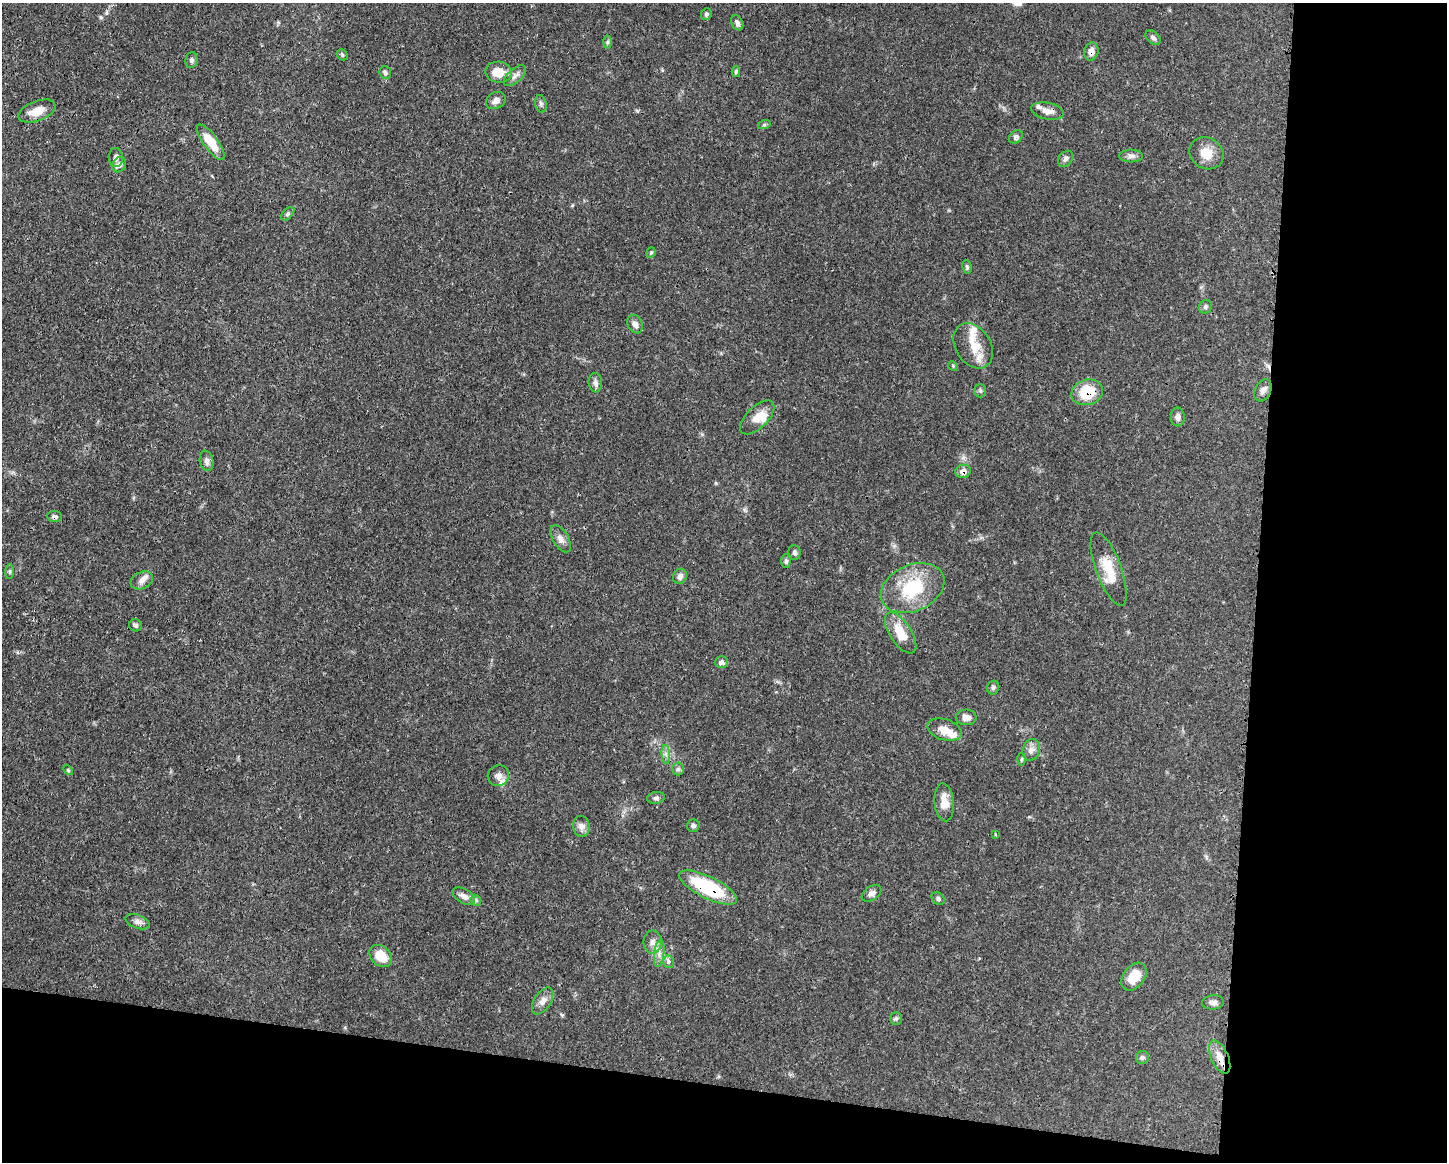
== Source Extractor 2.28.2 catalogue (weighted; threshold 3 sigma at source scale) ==
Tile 12 of 3 x 4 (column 3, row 4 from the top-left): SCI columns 3008-4452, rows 4-1163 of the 4682 x 4647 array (HDU 1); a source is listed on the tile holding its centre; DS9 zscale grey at full resolution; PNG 1449 x 1164 px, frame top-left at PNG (2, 3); each listed source drawn as its Kron ellipse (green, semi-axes under 4 px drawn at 4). Shown black and unused: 20% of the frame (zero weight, under 3 of 4 exposures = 1% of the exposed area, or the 3 px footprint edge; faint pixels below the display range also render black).
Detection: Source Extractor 2.28.2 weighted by HDU 2 'WHT'; one run over the whole footprint, this tile lists its part. Background 0.0563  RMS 0.0033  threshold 0.0148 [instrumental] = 3 sigma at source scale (4.5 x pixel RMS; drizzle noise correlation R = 1.50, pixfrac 1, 0.05/0.05 arcsec/px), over >= 5 px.
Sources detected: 88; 1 cosmic-ray / hot-pixel residue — neither listed nor drawn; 7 inside a brighter listed object's ellipse — not listed separately; the other 80 listed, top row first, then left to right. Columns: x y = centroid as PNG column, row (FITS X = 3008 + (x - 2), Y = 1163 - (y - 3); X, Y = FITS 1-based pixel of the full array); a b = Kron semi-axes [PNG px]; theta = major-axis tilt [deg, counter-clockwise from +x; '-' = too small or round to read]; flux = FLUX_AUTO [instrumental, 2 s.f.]
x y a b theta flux
706 14 6 5 - 0.67
737 23 8 5 -64 1.2
1153 37 8 6 -42 0.99
608 42 6 4 89 0.57
1091 51 9 7 75 2.2
342 55 6 5 - 0.54
191 60 8 6 83 0.8
736 71 5 4 - 0.62
498 72 13 10 -6 5.5
385 73 6 5 - 0.67
515 76 13 7 42 1.5
496 100 10 8 30 1.9
541 104 9 5 -80 0.82
37 111 19 10 21 4.5
1047 111 16 8 -12 2.8
764 125 6 4 18 0.52
1016 137 7 6 - 0.98
211 142 21 7 -54 6.9
1207 153 18 15 -32 5.2
1131 156 12 6 0 1.3
116 158 9 7 88 1.4
1066 159 9 6 50 0.99
119 165 8 6 57 1.5
288 214 8 5 45 0.68
651 253 5 4 - 0.48
967 267 7 4 -79 0.58
1205 307 7 6 - 0.72
635 324 9 7 -61 1.4
973 346 24 17 -57 7
953 366 5 4 - 0.38
595 383 10 7 -85 1.3
1263 390 12 8 61 1.6
980 391 7 5 -89 0.59
1087 392 16 12 16 11
757 417 21 10 44 4.3
1178 417 9 7 -89 1.4
207 461 10 7 -79 1.3
963 471 8 6 19 2
55 517 7 5 -6 0.92
561 539 15 8 -58 1.9
795 552 7 6 - 0.86
786 561 7 4 89 0.71
1109 569 39 12 -70 8
10 571 7 4 90 0.51
680 576 8 6 60 1.4
142 580 12 8 24 1.8
913 588 33 23 24 18
135 625 6 6 - 0.78
901 633 23 11 -57 7
721 662 7 6 - 1.3
993 687 7 6 - 0.7
966 717 10 8 1 1.8
945 730 18 10 -17 3.6
1031 750 11 8 72 1.8
666 754 9 4 -85 0.9
1021 759 6 4 88 0.52
678 769 6 6 - 0.69
68 770 6 3 -46 0.36
498 776 11 10 - 1.9
656 798 9 6 8 0.99
944 802 19 9 -84 4.1
581 826 10 8 -84 1.8
693 826 6 6 - 0.73
996 834 4 2 - 0.33
708 888 32 11 -26 24
872 893 11 7 34 1.4
464 896 12 7 -32 1.7
938 899 7 5 -43 0.7
476 900 6 5 - 0.52
138 922 12 7 -20 1.5
652 942 11 9 -90 2
659 953 14 5 83 1.6
381 956 12 9 -43 5.8
668 962 6 5 - 1.4
1134 977 15 10 53 5.9
543 1001 15 8 57 2.1
1213 1002 11 7 4 1.6
896 1018 6 5 - 0.63
1142 1057 7 6 - 0.73
1220 1057 18 8 -66 3.8
Overlapping masked pixels (flux is a lower limit): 7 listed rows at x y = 1091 51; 1047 111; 1087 392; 963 471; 55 517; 708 888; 1220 1057